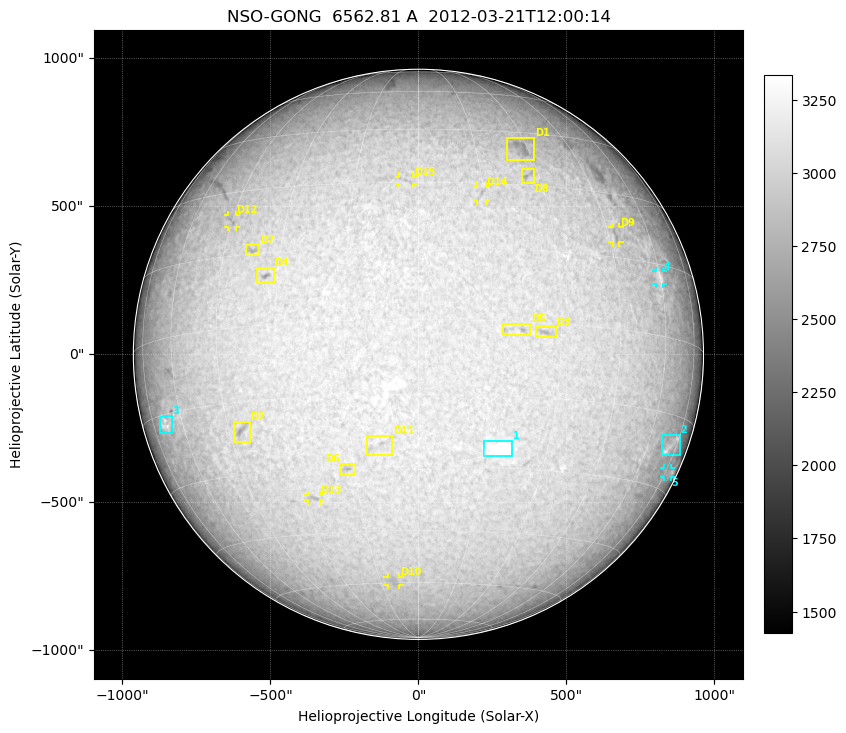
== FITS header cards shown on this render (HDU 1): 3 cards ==
TELESCOP= 'NSO-GONG'           / NSO/GONG Network
WAVELNTH=             6562.808 / [A] exact wavelength of obs
DATE-OBS= '2012-03-21T12:00:14' / Observation start date and time (UTC)

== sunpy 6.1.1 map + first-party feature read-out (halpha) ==
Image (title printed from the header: NSO-GONG  6562.81 A  2012-03-21T12:00:14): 2048 x 2048 px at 1.07 arcsec/px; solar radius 963 arcsec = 900 px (full disc in frame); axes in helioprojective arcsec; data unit not stated in the header (colour bar unlabelled)
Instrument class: HALPHA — H-alpha (6563 A) chromospheric image
Bright regions (plage): reference = the median radial profile (limb darkening/brightening removed); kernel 17 px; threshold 5 sigma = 191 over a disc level ~3039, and >= 1.075x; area >= 63 px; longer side >= 22 px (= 24 arcsec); searched inside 0.97 R_sun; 5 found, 5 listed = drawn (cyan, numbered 1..; 2 of them under ~29 arcsec drawn as corner ticks so the feature stays visible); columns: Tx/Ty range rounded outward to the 5 arcsec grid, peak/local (2 s.f.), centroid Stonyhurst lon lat
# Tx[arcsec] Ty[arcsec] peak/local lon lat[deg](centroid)
1 220..320 -345..-290 1.2 +18 -26
2 820..885 -345..-270 1.2 +72 -21
3 -875..-830 -265..-205 1.2 -68 -17
4 800..830 235..280 1.1 +60 +12
5 825..855 -415..-385 1.1 +76 -26
Dark features (filaments and sunspots): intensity divided by the median radial (limb-darkening) profile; local-median window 148 px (8% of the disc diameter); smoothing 5 px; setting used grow <= 0.95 with closing radius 7 px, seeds <= 0.88 or >= 162 px of the 54-px (= 58 arcsec) line detector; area >= 63 px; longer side >= 22 px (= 24 arcsec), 11 px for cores <= 0.7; searched inside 0.97 R_sun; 15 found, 15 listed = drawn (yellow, D1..; 6 of them under ~29 arcsec drawn as corner ticks so the feature stays visible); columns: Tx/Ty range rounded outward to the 5 arcsec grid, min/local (2 s.f., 1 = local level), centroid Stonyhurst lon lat
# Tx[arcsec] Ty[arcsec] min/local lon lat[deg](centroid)
D1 300..395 655..735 0.86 +28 +40
D2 -625..-570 -300..-225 0.84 -42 -21
D3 395..465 55..95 0.87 +27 -2
D4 -545..-485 240..290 0.82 -33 +10
D5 280..380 65..105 0.87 +20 -2
D6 -265..-215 -410..-370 0.87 -17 -30
D7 -585..-535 335..370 0.88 -37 +16
D8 345..390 575..630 0.88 +27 +33
D9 655..680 375..430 0.89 +47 +20
D10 -105..-65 -780..-750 0.92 -10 -59
D11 -175..-85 -340..-275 0.9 -9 -25
D12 -645..-615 430..470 0.89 -45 +23
D13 -375..-330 -495..-475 0.89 -27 -36
D14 195..230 515..570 0.89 +14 +27
D15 -70..-15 575..600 0.91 -3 +30
Off-limb: outside the limb everything is below the colour-scale floor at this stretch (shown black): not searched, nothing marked